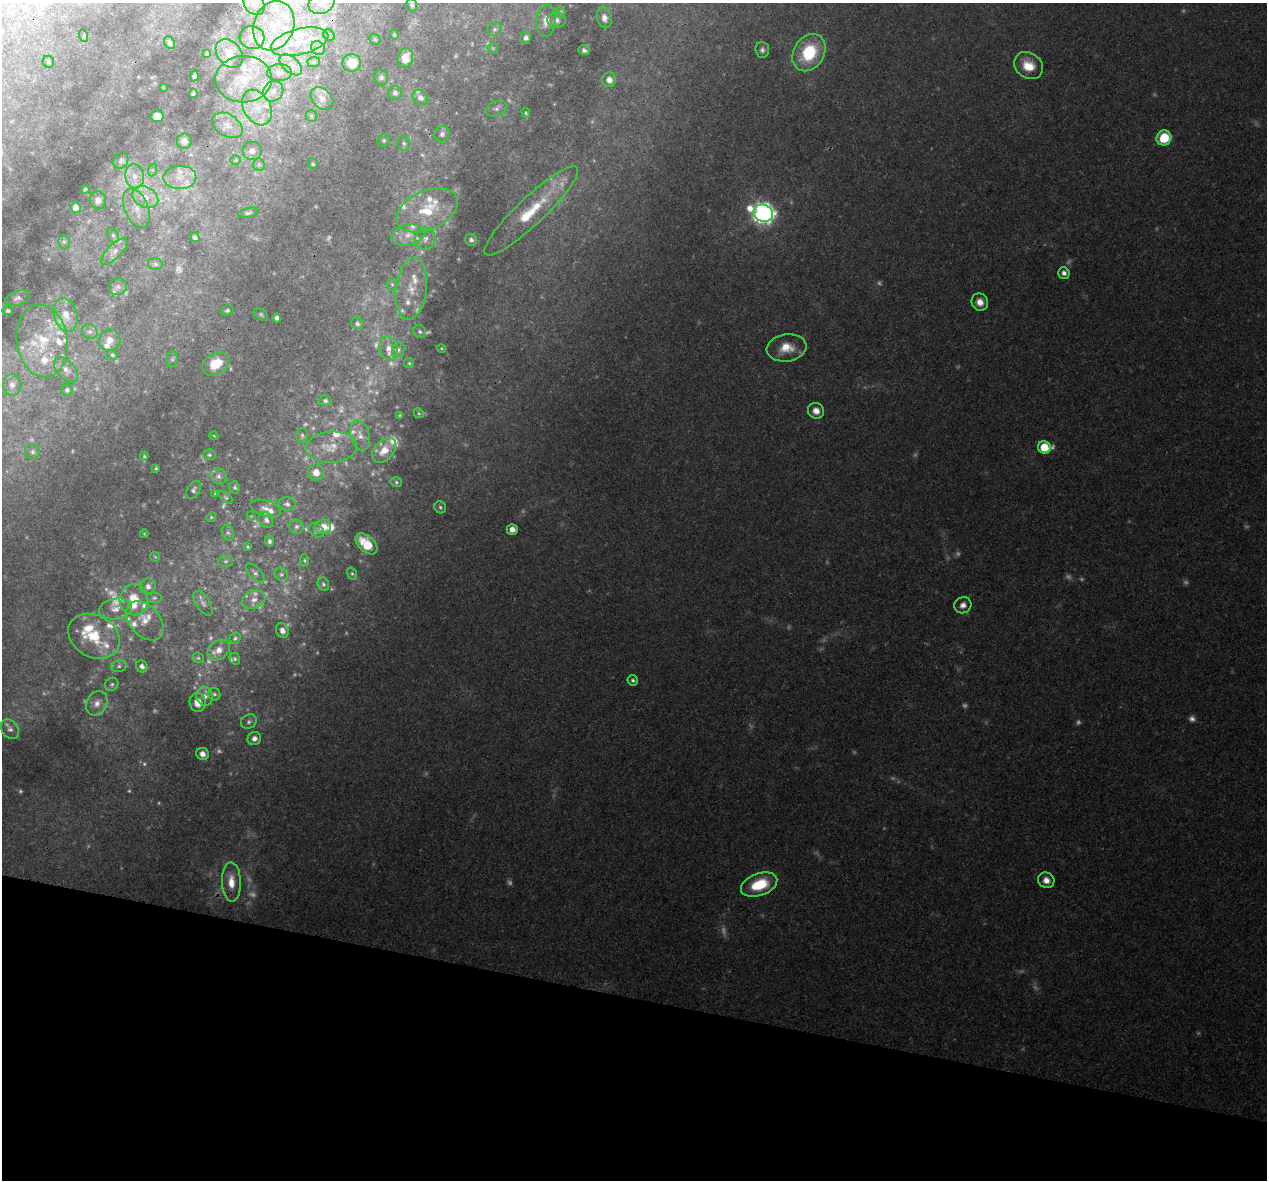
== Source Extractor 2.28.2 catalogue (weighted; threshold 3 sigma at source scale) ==
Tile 15 of 4 x 4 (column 3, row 4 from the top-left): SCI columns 2546-3810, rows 279-1456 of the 5100 x 5330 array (HDU 1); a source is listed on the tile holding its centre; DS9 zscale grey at full resolution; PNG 1269 x 1182 px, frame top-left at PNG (2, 3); each listed source drawn as its Kron ellipse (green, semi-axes under 4 px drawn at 4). Shown black and unused: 15% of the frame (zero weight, under 3 of 4 exposures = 5% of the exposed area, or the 3 px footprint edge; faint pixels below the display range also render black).
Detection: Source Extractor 2.28.2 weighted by HDU 2 'WHT'; one run over the whole footprint, this tile lists its part. Background 0.0316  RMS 0.0021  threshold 0.00955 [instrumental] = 3 sigma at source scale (4.5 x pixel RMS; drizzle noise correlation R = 1.50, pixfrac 1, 0.0396/0.0396 arcsec/px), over >= 5 px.
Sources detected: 317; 91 too faint to see at this stretch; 1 cosmic-ray / hot-pixel residue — neither listed nor drawn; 49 inside a brighter listed object's ellipse — not listed separately; the other 176 listed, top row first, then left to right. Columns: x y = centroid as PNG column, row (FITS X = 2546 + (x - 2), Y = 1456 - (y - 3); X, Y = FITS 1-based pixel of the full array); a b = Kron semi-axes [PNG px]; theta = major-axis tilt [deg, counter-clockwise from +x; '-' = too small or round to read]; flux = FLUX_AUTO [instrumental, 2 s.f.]
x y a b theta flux
321 3 13 10 22 2.7
254 4 12 9 -53 2.1
412 5 6 5 - 0.54
561 12 6 4 -88 0.41
604 18 10 7 -76 1.5
557 20 9 8 - 0.98
546 21 16 9 85 2.6
274 26 25 20 69 11
494 29 7 6 - 0.5
329 35 6 5 - 0.33
394 35 5 4 - 0.26
84 36 6 4 -72 0.27
252 38 12 11 - 2.8
526 38 6 5 - 0.84
375 39 6 5 - 0.34
169 42 6 5 - 0.71
300 42 29 13 14 7.3
318 48 8 6 -47 0.72
493 48 5 5 - 0.34
584 50 6 5 - 0.68
762 50 8 7 - 0.82
229 53 16 11 -51 3.1
809 53 20 15 58 13
207 54 4 3 - 0.23
406 58 10 7 76 3.4
48 62 6 5 - 0.42
314 62 6 5 - 0.31
352 63 9 9 - 3.9
291 65 13 8 -42 1.7
1028 66 15 12 -36 4.4
279 73 12 8 0 1.4
194 76 5 3 - 0.48
381 77 8 6 -69 0.69
244 79 28 23 2 9.3
609 80 7 7 - 1.5
163 87 3 2 - 0.14
273 91 11 9 49 1.8
193 93 5 3 - 0.36
395 93 7 6 - 0.85
420 98 8 7 - 1.1
322 99 13 9 -45 1.7
257 107 19 13 -60 4.9
496 108 11 7 24 0.89
526 113 5 4 - 0.3
157 116 7 6 - 1.5
311 116 6 5 - 0.39
227 125 16 11 -31 2.5
442 134 8 7 - 0.85
1164 138 8 7 - 8.2
384 140 7 6 - 0.47
184 141 7 7 - 1.5
404 143 7 6 - 0.59
252 151 10 9 - 1.5
236 160 5 5 - 0.3
121 161 9 7 56 0.67
313 164 5 5 - 0.35
259 165 6 5 - 0.47
152 170 6 4 71 0.41
135 176 12 9 -80 2.3
180 177 16 11 1 3.6
85 189 4 3 - 0.29
145 197 14 10 -28 3
98 200 9 8 - 1.3
76 207 5 5 - 1.4
136 208 21 12 -68 3.4
427 210 32 19 24 9.3
531 211 63 13 44 12
248 213 10 5 14 0.56
763 213 10 8 -23 160
113 235 8 5 -63 0.51
408 235 16 10 11 2.7
195 237 5 4 - 0.6
425 239 11 10 - 1.6
471 240 6 5 - 0.61
64 242 7 6 - 0.5
114 252 17 7 45 1.5
155 264 8 5 -16 0.5
1064 273 6 5 - 0.95
392 284 6 5 - 0.42
118 287 9 8 - 0.84
411 289 31 15 82 5.8
17 298 12 7 17 0.83
980 302 9 8 - 2
227 310 6 5 - 0.49
8 311 5 4 - 0.44
261 314 8 5 -32 0.44
66 315 17 11 -76 3.2
277 318 4 4 - 0.69
357 324 6 6 - 0.61
90 332 8 7 - 0.82
420 332 7 6 - 0.52
110 340 11 10 - 2
42 341 36 25 -82 13
388 348 12 9 -74 2
441 348 4 3 - 0.22
786 348 20 13 8 4.3
398 350 8 6 69 0.65
112 355 5 4 - 0.39
172 359 8 5 83 0.49
409 363 5 5 - 0.33
216 364 15 10 34 6.3
66 370 15 9 -48 1.7
12 385 11 9 90 1.4
67 390 6 5 - 0.56
325 401 6 5 - 0.52
816 411 8 7 - 2
419 413 5 4 - 0.29
400 415 4 4 - 0.22
302 435 7 5 90 0.56
360 435 15 9 -75 1.8
214 436 4 3 - 0.17
331 447 25 15 4 4.4
1044 447 6 6 - 6.2
384 450 14 9 47 2.9
33 452 7 7 - 0.68
209 455 6 5 - 0.43
144 456 4 4 - 0.34
156 468 4 3 - 0.3
316 472 8 8 - 2.2
218 476 9 7 -44 0.92
396 482 6 4 -15 0.4
235 487 6 5 - 0.45
194 490 10 6 58 0.68
215 493 3 3 - 0.19
226 497 8 4 -41 0.41
287 504 8 7 - 0.72
440 507 6 5 - 0.47
266 508 15 8 -17 1.5
251 516 4 4 - 0.23
211 517 5 4 - 0.26
266 520 8 6 -65 0.88
296 527 7 6 - 0.6
323 527 8 7 - 2.5
512 529 5 5 - 1.7
316 531 8 6 -36 0.67
228 533 8 6 -72 0.62
144 534 4 4 - 0.22
269 541 5 4 - 0.5
366 544 13 7 -43 6.4
248 547 4 4 - 0.3
155 557 5 4 - 0.24
304 560 6 4 -84 0.31
226 561 7 5 1 0.52
255 573 12 5 -47 0.77
281 574 7 6 - 0.55
352 574 6 4 -72 0.38
323 584 7 5 -65 0.49
148 586 8 7 - 1.3
154 598 8 5 -8 0.5
134 600 15 14 - 5.3
254 600 12 8 21 1.8
203 603 14 7 -58 1
963 605 8 8 - 1.5
115 609 16 10 10 2.2
145 621 22 15 -49 4
282 630 8 6 -69 1.4
94 636 27 21 -30 10
235 638 6 5 - 0.44
219 650 12 9 39 2.1
198 658 6 5 - 0.37
235 659 6 5 - 0.42
119 666 8 6 13 0.65
142 666 6 5 - 0.94
633 680 5 5 - 0.59
112 684 7 6 - 0.51
214 694 6 6 - 0.48
205 696 10 8 -82 1.5
97 703 13 10 60 1.9
198 703 9 8 - 2.9
249 722 8 7 - 0.72
10 729 11 8 -52 0.96
254 739 7 6 - 1.2
202 754 6 6 - 1.7
1046 880 8 7 - 1.8
231 882 20 9 -88 3.8
759 885 19 11 20 10
Isophote crosses this tile's border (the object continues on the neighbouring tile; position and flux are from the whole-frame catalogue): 3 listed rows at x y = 321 3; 254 4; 274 26